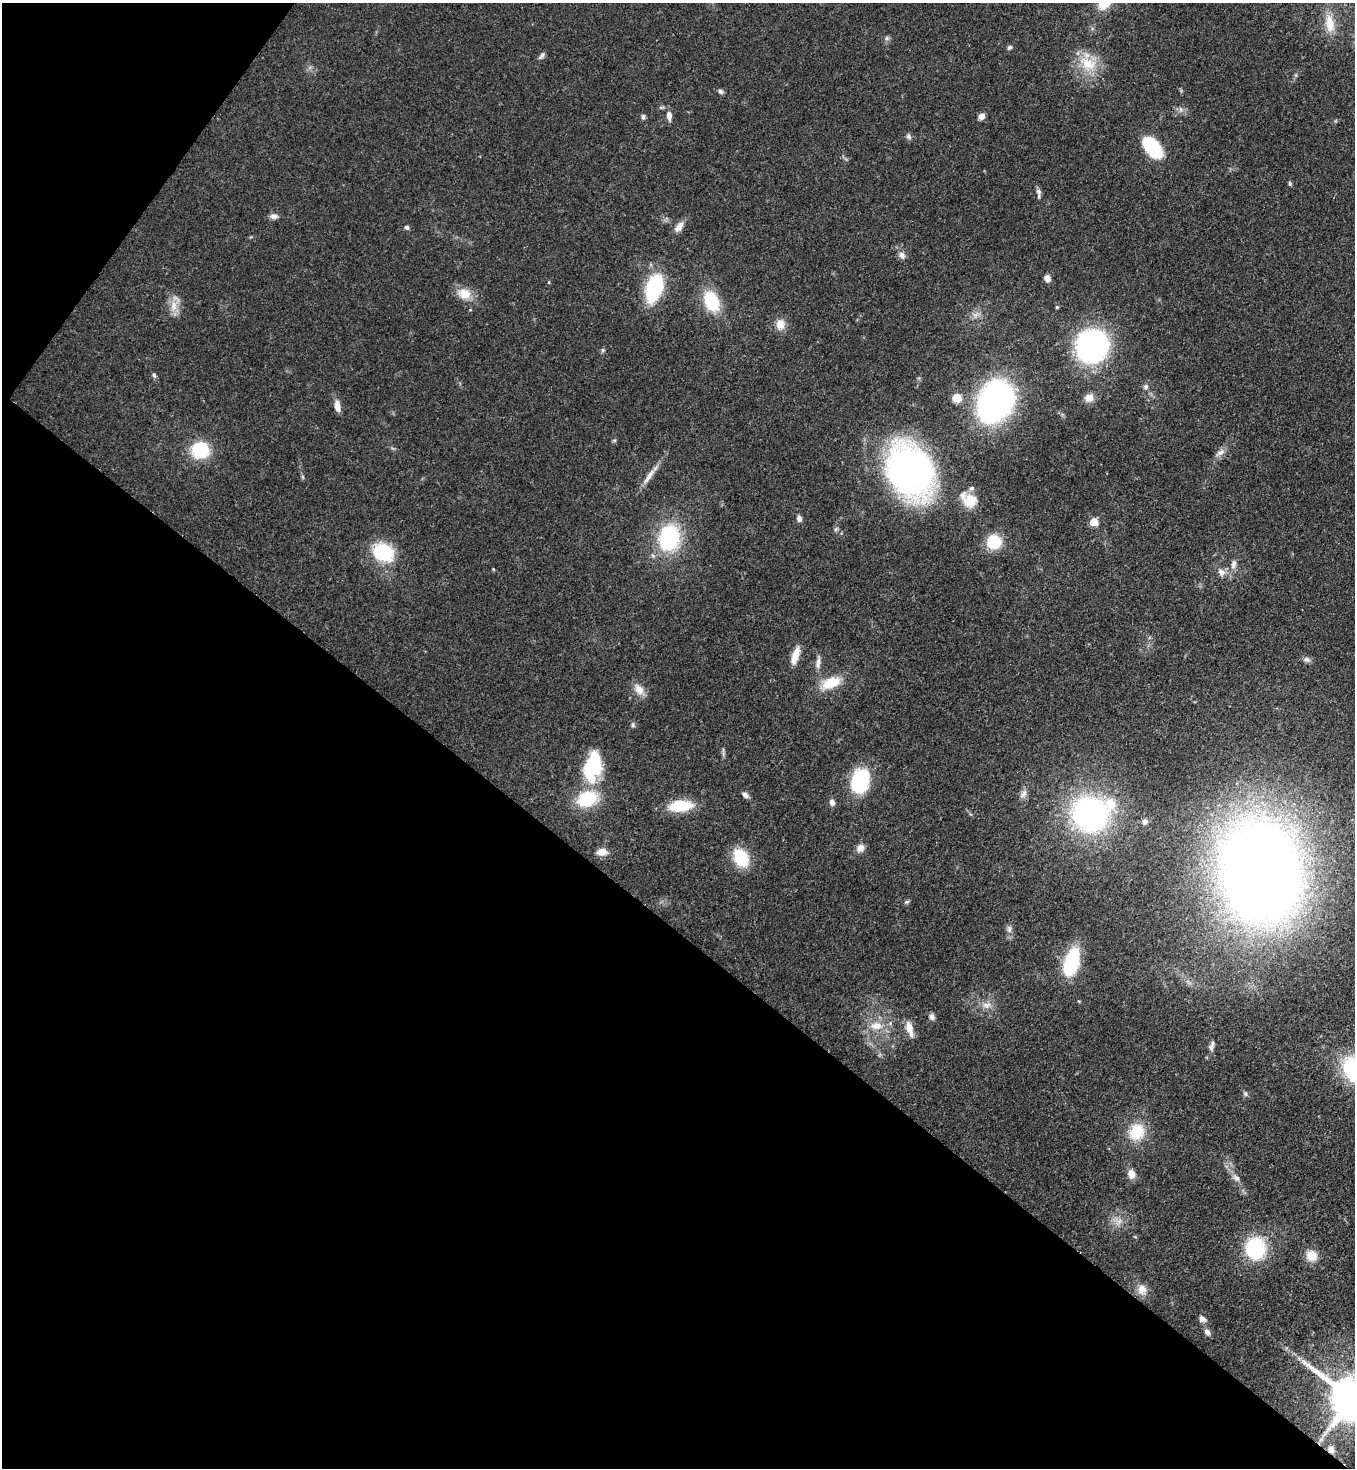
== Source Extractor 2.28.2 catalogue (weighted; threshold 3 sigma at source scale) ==
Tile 9 of 4 x 4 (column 1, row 3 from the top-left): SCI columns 226-1578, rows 1524-2989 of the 6002 x 5979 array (HDU 1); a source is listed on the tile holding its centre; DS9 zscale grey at full resolution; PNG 1357 x 1470 px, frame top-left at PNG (2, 3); no overlay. Shown black and unused: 40% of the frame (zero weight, under 3 of 4 exposures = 7% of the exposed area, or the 3 px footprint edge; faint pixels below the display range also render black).
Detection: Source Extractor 2.28.2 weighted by HDU 2 'WHT'; one run over the whole footprint, this tile lists its part. Background 0.0889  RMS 0.0039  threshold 0.0176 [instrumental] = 3 sigma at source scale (4.5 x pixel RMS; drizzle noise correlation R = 1.50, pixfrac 1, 0.05/0.05 arcsec/px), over >= 5 px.
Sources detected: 89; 1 too faint to see at this stretch — not listed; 3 inside a brighter listed object's ellipse — not listed separately; the other 85 listed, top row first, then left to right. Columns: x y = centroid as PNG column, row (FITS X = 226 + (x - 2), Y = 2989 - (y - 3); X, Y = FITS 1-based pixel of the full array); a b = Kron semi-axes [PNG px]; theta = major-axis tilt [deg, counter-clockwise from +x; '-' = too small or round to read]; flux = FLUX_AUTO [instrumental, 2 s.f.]
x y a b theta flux
1330 24 26 11 -81 6.3
887 38 6 6 - 0.86
1009 47 6 5 - 0.81
542 56 11 5 54 1
1088 63 28 18 -30 12
720 91 7 5 -44 1
1181 109 8 6 -55 1.3
669 115 11 6 -89 2.6
981 116 7 6 - 2
643 117 7 5 75 0.84
908 136 8 6 -59 1.1
1152 148 21 12 -51 25
1290 184 6 4 -75 0.67
1038 192 10 7 -70 1.3
274 216 10 6 -2 1.7
407 227 6 5 - 0.93
679 227 15 8 54 3
902 255 10 8 -66 1.9
1047 278 8 6 -68 2.2
549 282 5 3 - 0.33
654 288 24 13 72 39
464 294 18 14 -12 6.2
711 301 21 14 -64 18
174 306 16 9 -90 4.4
1057 307 4 4 - 0.52
780 324 14 11 -87 4
1092 346 24 22 60 100
603 350 6 5 - 0.62
154 375 6 5 - 0.75
1146 387 7 7 - 1.2
957 398 10 10 - 4.4
1089 398 12 10 17 3.1
995 402 33 26 68 140
337 406 13 7 -80 3.3
614 440 6 4 -17 0.48
200 450 10 9 - 37
1220 453 13 6 24 1.8
910 471 36 31 -51 210
649 476 27 6 54 3.8
970 501 20 18 -56 7.7
799 518 7 6 - 1.5
1094 522 5 5 - 12
669 538 23 18 80 38
994 542 12 12 - 15
383 552 18 15 -29 26
1233 564 12 7 81 2.1
493 569 5 3 - 0.35
1221 572 12 9 -43 2.6
795 656 20 7 73 5.7
1306 659 10 6 -25 1.4
818 663 18 6 82 2.2
831 683 25 13 23 10
639 689 17 10 -53 3.8
633 725 7 5 -76 0.78
593 766 35 18 76 25
860 781 24 17 73 26
1023 794 15 6 53 2
745 795 9 6 -37 1.5
832 802 7 6 - 1.9
681 806 25 11 5 15
1090 814 30 27 -32 110
1145 821 8 7 - 1.2
860 848 10 9 - 2.5
602 852 10 7 8 4.4
741 858 21 15 -62 14
1261 872 62 48 -80 790
907 902 7 5 19 0.68
1009 929 11 6 84 1.6
1071 963 23 11 73 34
986 1005 13 8 4 2.8
932 1017 8 7 - 1.2
876 1026 18 11 3 6.1
910 1029 19 7 -73 4.2
1212 1043 13 5 83 1.5
1245 1094 7 5 -69 0.85
1137 1132 23 19 58 12
1131 1174 11 9 -76 3.2
1236 1178 13 5 -47 1.9
1255 1248 21 19 -84 28
1312 1256 13 12 - 5.4
1142 1289 14 11 82 3.7
1202 1319 9 7 -39 1.7
1207 1332 10 7 -53 1.6
1352 1398 14 12 -36 1900
1331 1449 8 7 - 1.9
Overlapping masked pixels (flux is a lower limit): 3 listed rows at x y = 995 402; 1352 1398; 1331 1449
Isophote crosses this tile's border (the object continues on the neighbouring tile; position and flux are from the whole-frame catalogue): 1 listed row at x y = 1352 1398